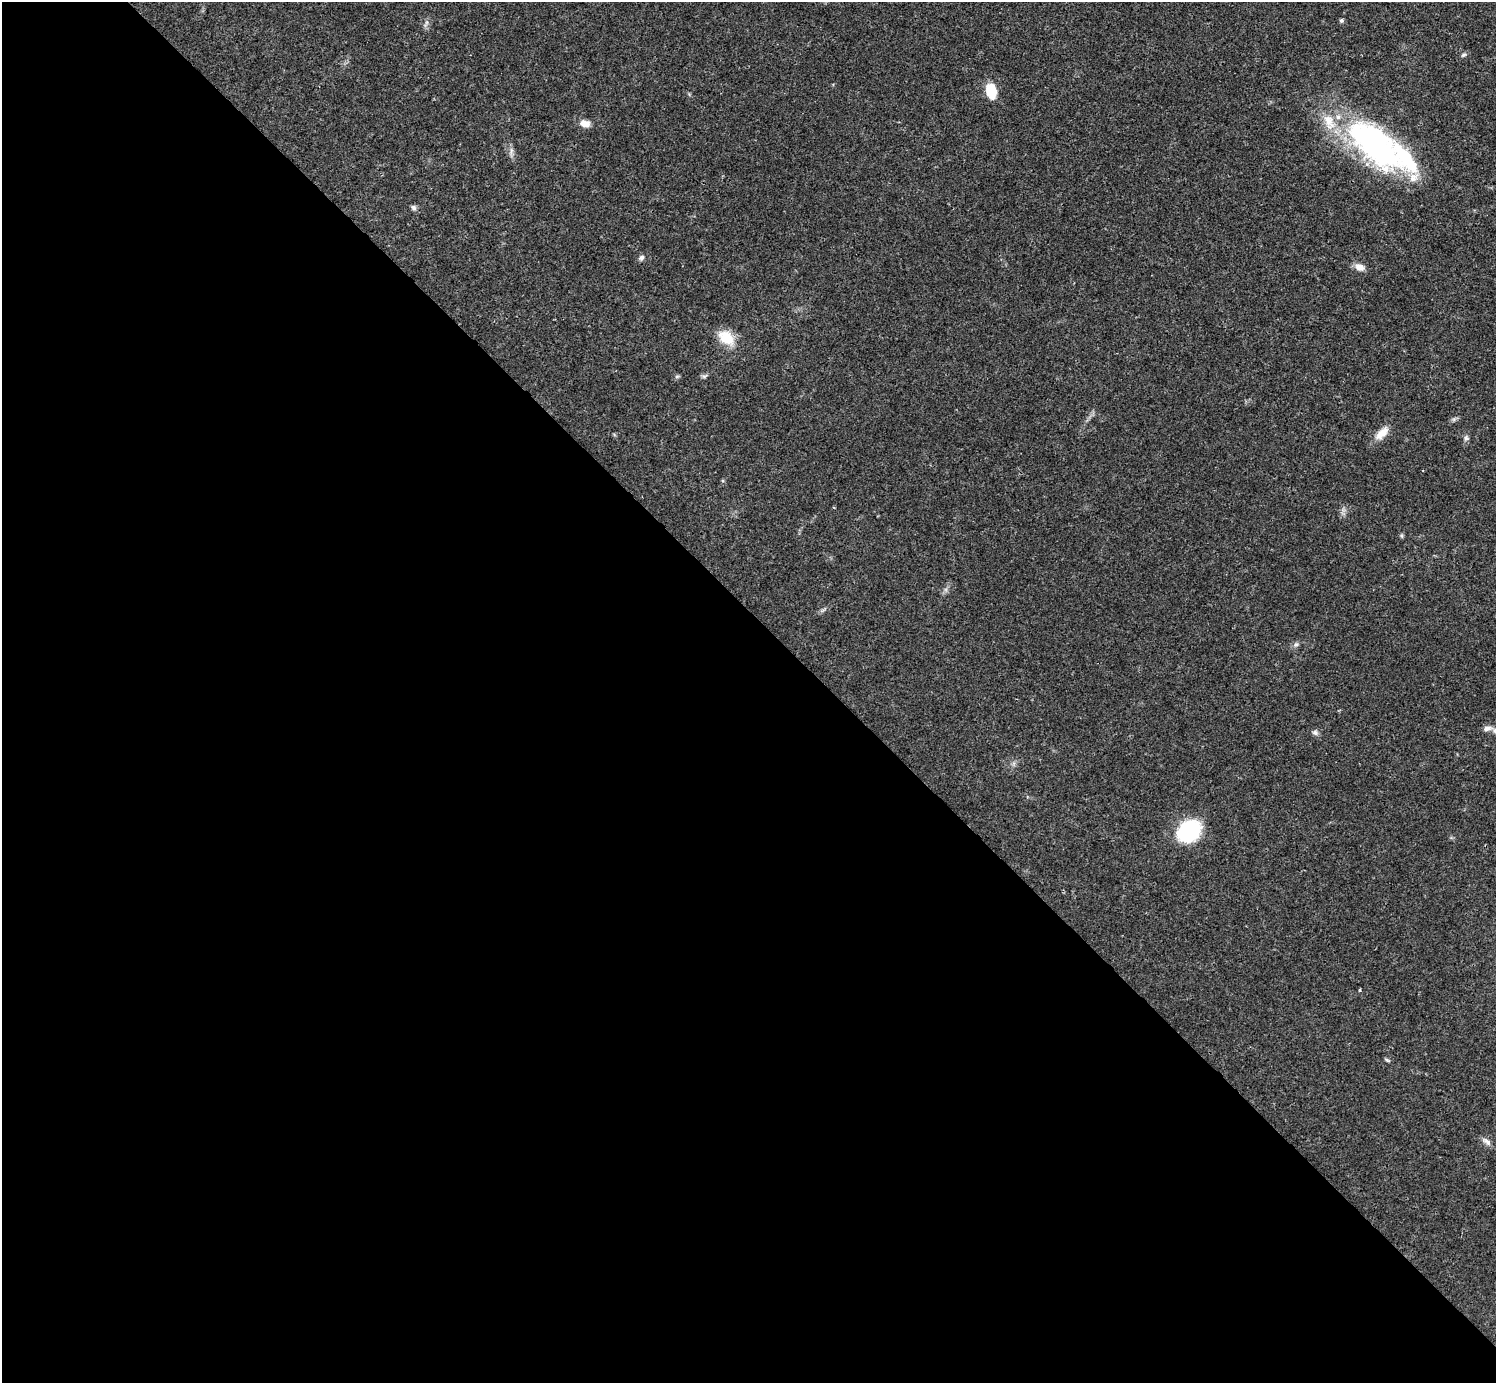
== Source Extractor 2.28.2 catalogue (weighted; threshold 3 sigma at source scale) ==
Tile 9 of 4 x 4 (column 1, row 3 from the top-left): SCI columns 1-1494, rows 1539-2919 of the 5981 x 5981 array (HDU 1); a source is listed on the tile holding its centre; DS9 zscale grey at full resolution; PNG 1498 x 1385 px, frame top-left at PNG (2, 2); no overlay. Shown black and unused: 55% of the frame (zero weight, under 3 of 4 exposures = <1% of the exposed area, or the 3 px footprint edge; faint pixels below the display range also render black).
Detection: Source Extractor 2.28.2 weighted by HDU 2 'WHT'; one run over the whole footprint, this tile lists its part. Background 0.0211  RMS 0.0023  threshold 0.0102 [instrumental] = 3 sigma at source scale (4.5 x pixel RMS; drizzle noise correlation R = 1.50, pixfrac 1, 0.05/0.05 arcsec/px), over >= 5 px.
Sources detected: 31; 3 inside a brighter object's white glare — not listed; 4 inside a brighter listed object's ellipse — not listed separately; the other 24 listed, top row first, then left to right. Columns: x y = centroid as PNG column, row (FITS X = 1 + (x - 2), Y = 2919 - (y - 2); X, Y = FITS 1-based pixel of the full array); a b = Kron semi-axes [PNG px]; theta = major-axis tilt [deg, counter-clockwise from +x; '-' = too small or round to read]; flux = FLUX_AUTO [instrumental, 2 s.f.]
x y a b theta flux
1341 20 5 4 - 0.5
426 24 13 4 67 0.62
1464 55 8 5 39 0.46
991 91 17 11 -75 5.3
585 123 11 7 -7 2.1
1376 145 91 32 -37 55
511 151 13 4 80 0.8
414 207 7 6 - 0.61
641 258 7 6 - 0.7
1359 267 12 9 -24 1.7
726 338 23 15 -42 5.3
677 376 6 4 1 0.37
704 376 7 4 17 0.46
1454 419 6 6 - 0.45
1382 433 21 10 44 3
1466 438 7 6 - 0.63
1402 536 6 4 -71 0.31
1296 644 8 6 36 0.67
1487 729 12 6 11 1.1
1315 732 8 7 - 0.69
1189 831 18 15 33 24
1360 989 4 3 - 0.21
1387 1060 8 4 -36 0.36
1487 1142 14 7 -38 1.1